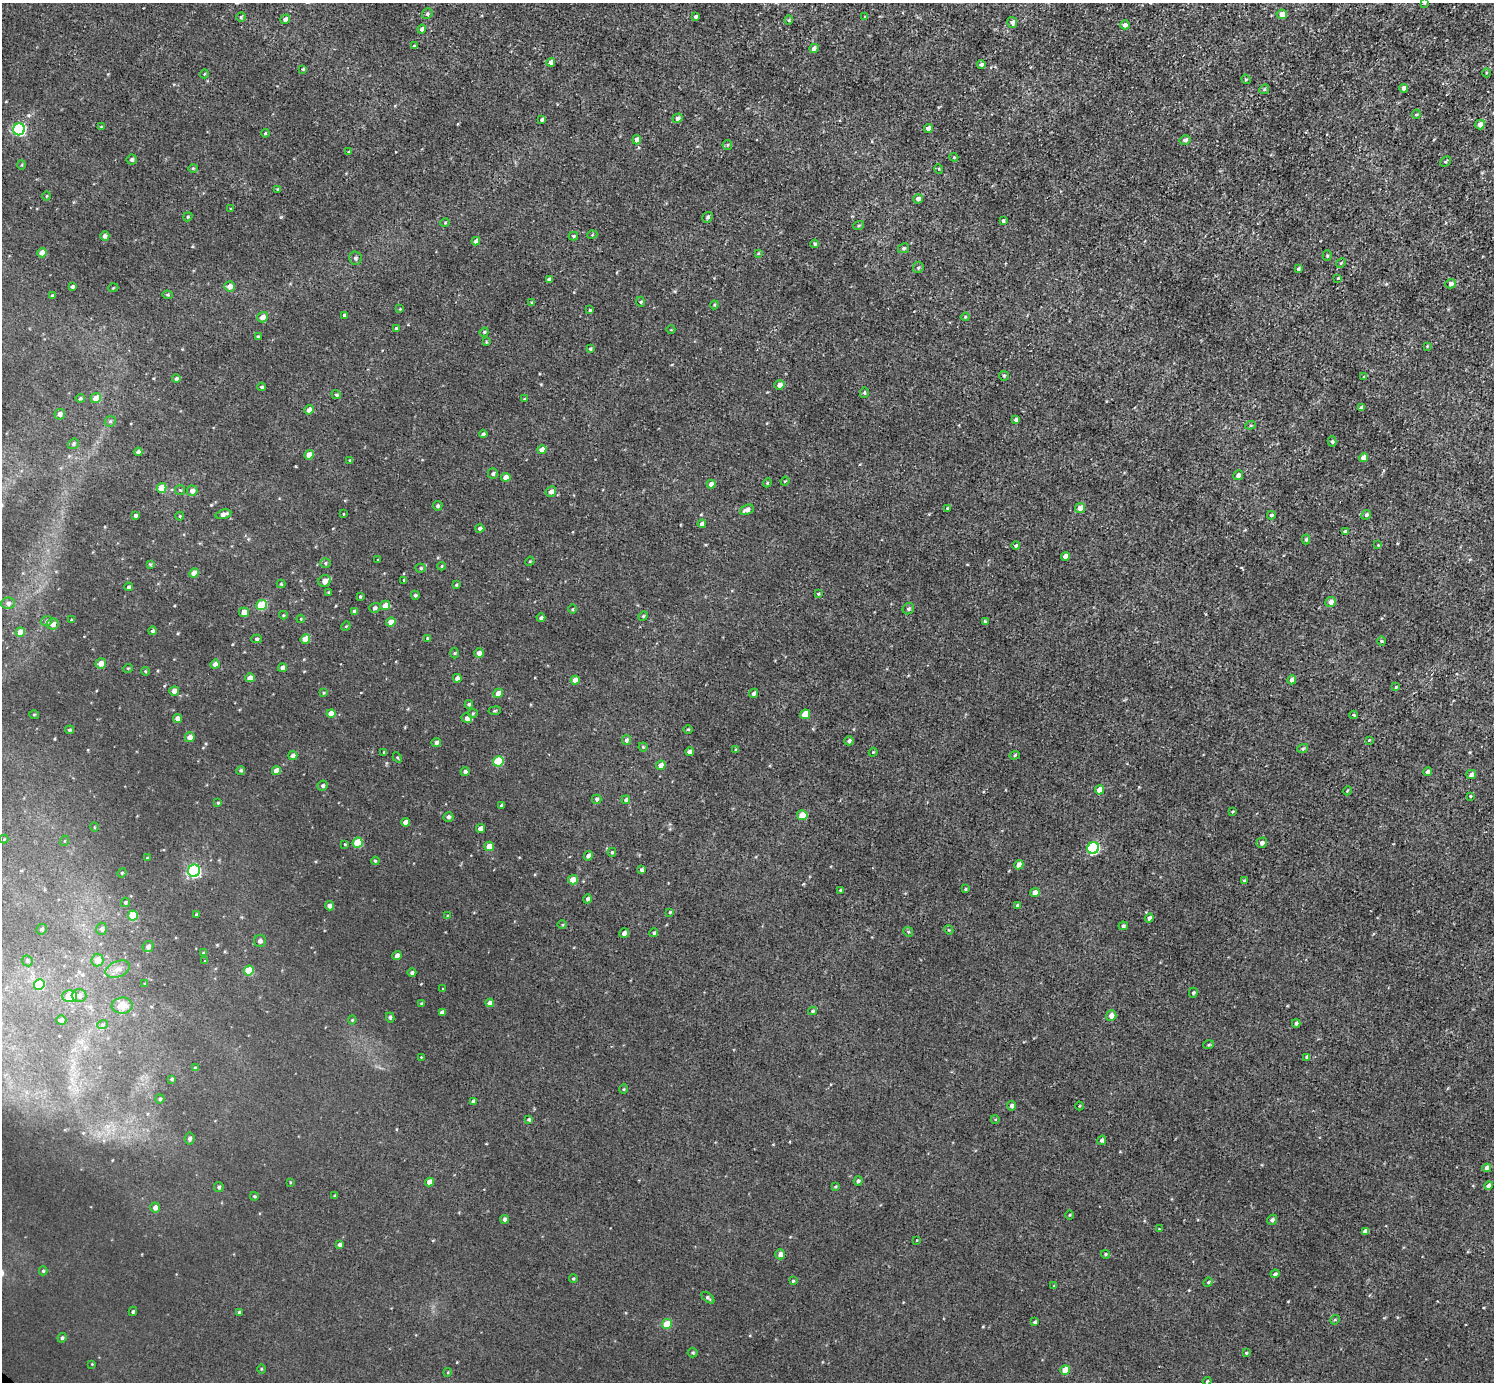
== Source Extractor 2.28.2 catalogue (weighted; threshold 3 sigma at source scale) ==
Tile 10 of 4 x 4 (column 2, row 3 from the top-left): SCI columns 1493-2984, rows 1538-2917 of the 5970 x 5973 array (HDU 1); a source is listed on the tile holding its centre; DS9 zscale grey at full resolution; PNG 1496 x 1384 px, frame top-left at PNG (2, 3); each listed source drawn as its Kron ellipse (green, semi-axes under 4 px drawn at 4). Shown black and unused: <1% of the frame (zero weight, under 3 of 5 exposures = <1% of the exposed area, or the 3 px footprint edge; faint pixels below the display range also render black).
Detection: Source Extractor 2.28.2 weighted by HDU 2 'WHT'; one run over the whole footprint, this tile lists its part. Background 0.00405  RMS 0.006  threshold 0.0269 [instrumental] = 3 sigma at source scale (4.5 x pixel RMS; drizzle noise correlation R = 1.50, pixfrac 1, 0.05/0.05 arcsec/px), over >= 5 px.
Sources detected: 357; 2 inside a brighter listed object's ellipse — not listed separately; the other 355 listed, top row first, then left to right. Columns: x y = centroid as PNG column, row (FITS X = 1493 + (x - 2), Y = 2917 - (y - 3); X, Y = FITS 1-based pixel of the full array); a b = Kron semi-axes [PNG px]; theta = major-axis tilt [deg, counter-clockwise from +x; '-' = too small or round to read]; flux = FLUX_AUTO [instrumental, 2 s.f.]
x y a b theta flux
1424 3 3 3 - 0.62
427 14 5 5 - 1.1
1282 14 5 5 - 4.4
696 16 3 3 - 1.4
241 17 4 4 - 0.78
865 17 4 3 - 0.62
285 19 5 4 - 3
789 20 4 4 - 0.71
1012 23 6 5 - 1.9
1125 25 4 4 - 2.4
422 29 4 4 - 2.5
414 46 3 3 - 1.1
814 48 5 4 - 2.1
551 62 4 4 - 3.2
981 65 4 3 - 2.1
303 69 4 4 - 0.75
1486 73 4 3 - 0.67
204 74 4 3 - 0.52
1246 79 5 4 - 0.69
1403 88 4 4 - 3.1
1264 89 5 4 - 0.91
1416 114 5 4 - 0.78
678 118 5 4 - 2.1
542 119 4 4 - 1.3
1480 124 5 4 - 4.4
101 126 4 3 - 0.47
928 128 4 4 - 4
19 129 6 6 - 100
265 133 4 3 - 0.7
637 140 5 4 - 3.2
1185 140 5 4 - 2
727 145 5 5 - 0.85
349 152 4 3 - 0.65
954 157 4 4 - 0.7
132 159 5 5 - 1.3
1445 162 6 4 41 0.84
22 165 5 3 - 0.53
193 168 4 4 - 0.71
939 169 5 3 - 0.58
278 189 3 3 - 0.74
47 196 4 3 - 0.47
918 199 5 4 - 2.6
231 209 4 3 - 0.76
188 217 5 4 - 0.69
707 217 6 4 56 1.3
1003 221 4 3 - 0.83
445 223 5 3 - 0.55
859 225 5 3 - 0.72
592 235 5 3 - 0.54
105 236 4 4 - 1.8
573 236 5 4 - 0.94
476 241 4 4 - 2.3
815 244 4 4 - 1.3
903 248 6 4 29 1
42 253 5 4 - 3.8
758 253 4 4 - 0.57
1327 256 5 4 - 0.87
355 258 6 6 - 1.6
1341 263 5 4 - 0.73
918 267 6 5 - 1
1298 269 4 3 - 0.98
1338 278 4 4 - 0.53
549 279 4 3 - 1.2
1450 284 5 4 - 2.3
230 286 5 5 - 3.7
72 287 4 3 - 1.7
113 288 5 3 - 0.45
52 295 3 3 - 0.78
167 295 5 4 - 0.73
641 302 5 3 - 0.59
532 303 4 4 - 0.91
714 305 4 4 - 0.69
400 309 4 3 - 0.6
590 310 3 3 - 0.73
344 315 4 4 - 1.2
262 317 5 5 - 4.6
965 317 4 4 - 0.64
396 329 4 4 - 1.6
671 330 4 3 - 0.47
484 332 5 4 - 0.71
258 336 4 3 - 0.72
486 342 4 3 - 0.64
1427 346 3 3 - 0.46
590 349 4 4 - 0.82
1004 376 5 4 - 0.8
1364 377 4 4 - 0.66
176 379 4 4 - 1.6
779 385 5 4 - 3.4
262 387 4 4 - 1
864 392 5 4 - 0.89
336 395 4 4 - 1.2
80 398 4 4 - 0.97
96 398 5 5 - 8.2
524 399 4 3 - 0.58
1361 408 4 4 - 2.2
309 410 5 4 - 4
60 414 5 5 - 2.8
1016 420 3 3 - 1.4
110 421 6 5 - 1.1
1250 425 5 4 - 0.72
483 434 4 3 - 1.5
1332 441 5 4 - 0.97
73 444 6 5 - 1
542 450 4 4 - 5.8
138 452 4 4 - 2.1
309 455 5 4 - 6.2
1363 458 4 4 - 4.9
350 460 4 4 - 1.2
493 474 5 5 - 1.3
1238 475 5 4 - 2.5
506 477 4 4 - 5.3
785 481 4 3 - 0.55
767 483 4 3 - 0.62
711 484 4 4 - 2.9
162 488 5 4 - 11
180 490 5 5 - 0.8
192 491 5 5 - 3.3
551 491 5 5 - 2.8
437 506 5 4 - 1.1
947 508 4 3 - 0.79
1080 508 5 4 - 5.3
747 510 7 5 22 3.1
223 514 8 4 14 3.8
343 514 4 2 - 0.39
135 515 3 3 - 1.4
1271 515 4 4 - 1.4
1366 515 5 4 - 1.3
180 516 4 4 - 0.72
702 524 4 4 - 3
480 528 4 4 - 2
1345 532 4 3 - 1.5
1306 539 5 4 - 1.3
1378 545 4 3 - 0.43
1016 546 4 4 - 1.1
1065 556 4 4 - 4.3
378 560 3 3 - 0.52
530 561 5 3 - 0.59
325 563 5 5 - 0.98
150 564 4 3 - 0.61
441 566 4 3 - 0.52
421 568 5 4 - 0.96
194 573 5 4 - 5.8
404 580 4 3 - 0.56
325 581 6 5 - 3.3
281 584 4 4 - 0.63
456 585 4 3 - 0.75
128 587 4 4 - 1.1
328 592 4 3 - 0.64
818 594 4 3 - 0.74
415 595 4 4 - 0.96
360 596 3 2 - 0.56
1331 602 5 5 - 3
8 603 7 6 - 2.2
262 605 5 5 - 23
385 605 5 4 - 4.8
375 608 5 5 - 1.5
573 609 4 3 - 0.6
908 609 6 5 - 1.2
355 611 4 4 - 2.5
244 612 5 5 - 4.4
283 615 4 4 - 0.59
643 616 5 4 - 0.8
541 618 4 4 - 1.3
301 619 4 4 - 0.61
72 620 4 3 - 0.76
47 621 6 5 - 1.3
985 621 4 4 - 0.71
391 622 5 4 - 6.6
53 624 6 5 - 3.3
346 626 5 4 - 0.68
152 631 4 4 - 1.2
20 632 5 4 - 5.9
427 638 4 3 - 0.68
256 639 5 4 - 1.1
305 639 5 4 - 7.3
1381 641 5 3 - 0.62
455 653 5 3 - 0.62
479 653 5 4 - 2.8
101 663 5 5 - 4.6
215 664 4 4 - 3.1
128 668 5 3 - 0.54
282 668 4 4 - 2.5
145 671 4 3 - 0.51
250 678 4 4 - 4.7
457 678 4 4 - 3.1
575 680 4 4 - 4.2
1292 680 4 4 - 3.1
1396 687 4 4 - 0.77
174 691 5 4 - 3.8
323 693 4 4 - 0.63
498 693 5 4 - 4.8
754 693 5 4 - 1.7
469 704 4 4 - 1.1
495 711 6 3 9 0.71
331 713 4 4 - 5.6
473 713 5 4 - 0.74
805 714 5 4 - 9.7
34 715 5 3 - 0.67
1354 715 4 3 - 0.79
177 718 4 4 - 2.9
467 718 5 5 - 2.3
688 729 5 3 - 0.65
69 730 4 4 - 0.96
190 737 5 4 - 3.9
626 740 5 4 - 1.6
1369 740 3 2 - 0.55
849 741 4 4 - 1.6
436 742 5 4 - 1.5
643 747 4 4 - 0.74
1303 748 5 3 - 0.86
736 750 3 3 - 0.75
384 752 4 2 - 0.48
690 752 4 4 - 3.8
873 752 4 4 - 0.57
1015 755 5 4 - 0.91
293 756 4 4 - 3.4
397 757 5 3 - 0.66
498 761 5 5 - 21
661 765 5 4 - 4.2
241 770 4 4 - 1
276 771 4 4 - 5
465 772 4 4 - 1.8
1427 772 4 3 - 1.5
1471 775 5 4 - 2.3
323 786 5 5 - 1.3
1100 790 5 4 - 7.1
1347 791 4 3 - 0.52
1470 796 3 3 - 0.61
597 799 5 4 - 1.2
626 800 4 4 - 1.2
218 803 4 4 - 0.68
502 805 3 3 - 1.3
1232 812 3 3 - 0.67
802 815 5 5 - 9.8
448 817 5 5 - 1.5
406 822 4 4 - 4.5
94 827 4 3 - 0.46
480 829 4 4 - 3.6
4 839 4 4 - 0.61
64 841 5 3 - 0.52
358 843 5 5 - 17
1262 843 5 5 - 2.3
345 844 4 3 - 0.55
489 846 5 4 - 7.2
1093 848 6 5 - 71
612 852 4 4 - 0.9
588 856 5 4 - 2.2
147 858 4 3 - 0.61
375 861 4 3 - 0.73
1019 865 5 4 - 3.5
642 870 4 4 - 1.5
194 871 6 6 - 100
122 873 5 4 - 0.78
573 880 5 4 - 6.4
1244 881 4 4 - 0.86
965 889 4 3 - 0.66
841 890 3 3 - 0.91
1035 893 4 4 - 4.9
587 899 4 4 - 1.8
125 902 5 4 - 0.92
329 906 4 4 - 2.8
1017 906 4 3 - 1.7
670 912 3 3 - 0.65
196 914 3 2 - 0.63
133 916 5 5 - 16
447 916 3 2 - 0.46
1149 918 4 4 - 2.1
562 925 4 3 - 0.64
1123 926 5 4 - 1.3
42 929 5 5 - 1.4
102 929 6 5 - 1.9
949 930 5 3 - 0.6
908 932 5 4 - 0.81
624 933 5 5 - 1.9
654 933 4 4 - 1.1
260 941 6 6 - 1.6
148 946 6 5 - 1.9
203 953 4 4 - 0.62
397 955 4 4 - 2.5
97 960 6 6 - 5.7
27 961 6 5 - 1
205 961 4 4 - 0.49
118 969 13 7 21 4
249 971 5 5 - 15
412 973 4 4 - 1.5
39 984 5 5 - 17
145 984 4 3 - 0.46
443 989 3 2 - 0.41
1193 993 5 4 - 0.74
79 995 7 6 - 2.3
70 996 7 6 - 12
421 1003 4 3 - 0.53
490 1003 4 4 - 4.2
122 1006 10 8 6 6.9
813 1011 4 4 - 1.1
442 1013 4 4 - 2.2
1111 1016 5 5 - 3.4
390 1017 5 4 - 1.1
61 1020 5 4 - 1.7
352 1020 4 4 - 0.63
1296 1023 4 4 - 1.4
103 1024 5 3 - 0.89
1209 1045 5 3 - 0.69
421 1057 2 2 - 0.34
1307 1057 4 4 - 1.9
195 1068 4 3 - 1.1
172 1079 4 3 - 0.88
624 1089 5 3 - 0.56
160 1099 4 4 - 0.98
473 1101 4 3 - 1.5
1012 1106 4 4 - 1.8
1079 1106 4 3 - 0.51
529 1119 4 4 - 1
995 1119 4 3 - 0.58
190 1139 6 5 - 1.7
1102 1140 5 4 - 1.6
1487 1168 4 4 - 2.7
858 1181 5 4 - 1.1
290 1182 4 2 - 0.44
429 1182 4 4 - 4.1
1489 1186 4 4 - 2.5
219 1187 5 4 - 1.1
835 1187 4 3 - 0.75
254 1196 4 3 - 0.73
335 1196 3 3 - 0.94
155 1207 5 4 - 2.5
1069 1215 5 3 - 0.58
505 1219 4 4 - 1.8
1272 1220 5 4 - 1.5
1159 1229 3 3 - 0.52
1365 1231 4 4 - 2.8
917 1240 3 2 - 0.37
339 1244 4 4 - 1.5
780 1254 5 5 - 3.1
1105 1254 4 4 - 0.82
43 1271 4 4 - 0.89
1275 1274 4 3 - 1.2
573 1278 4 3 - 0.73
793 1281 4 4 - 0.76
1208 1282 5 4 - 0.85
1054 1286 4 3 - 0.57
708 1298 7 4 -40 1.1
133 1311 5 3 - 0.86
239 1312 4 3 - 1.2
1335 1320 5 4 - 0.76
1035 1322 4 3 - 1.5
667 1324 5 5 - 13
62 1338 5 4 - 1.2
693 1353 5 5 - 0.88
1246 1353 4 3 - 0.67
92 1364 3 3 - 0.43
261 1369 5 3 - 0.6
1065 1370 5 4 - 8.4
448 1372 4 3 - 0.56
1207 1381 4 3 - 0.57
Isophote crosses this tile's border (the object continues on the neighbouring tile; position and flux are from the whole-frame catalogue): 1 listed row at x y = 1424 3